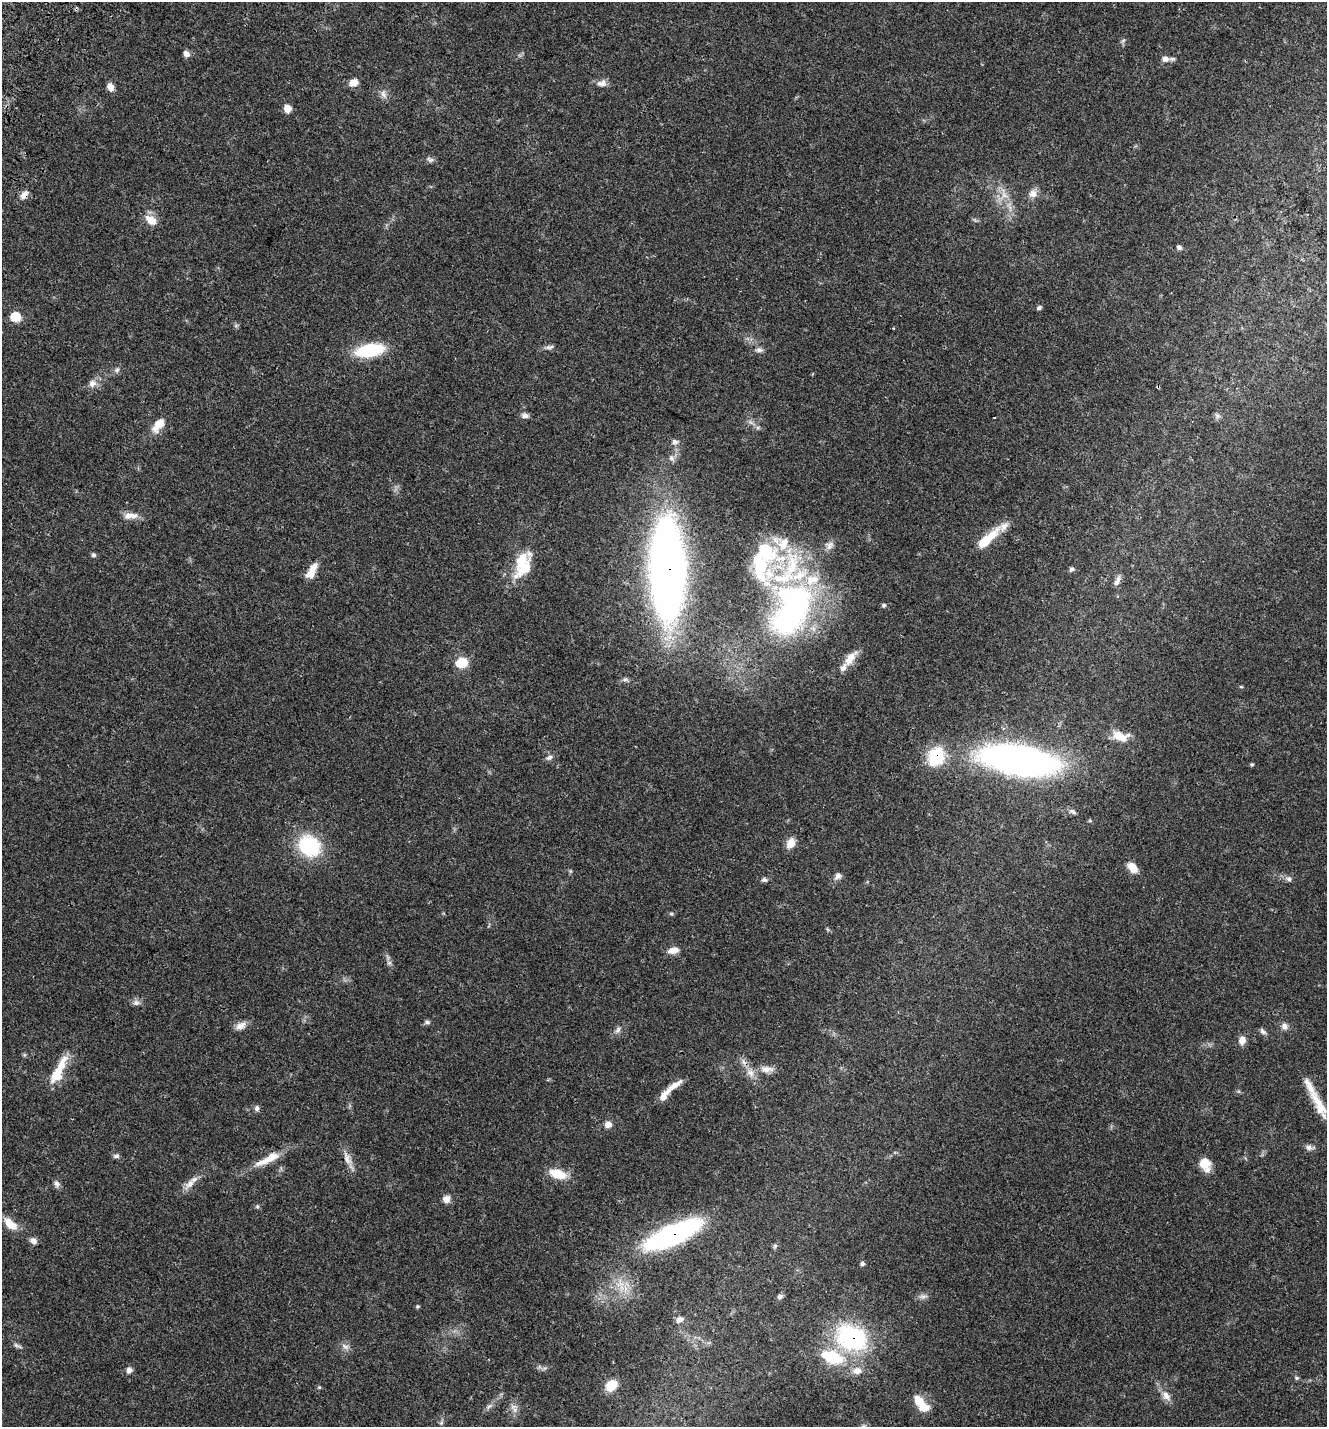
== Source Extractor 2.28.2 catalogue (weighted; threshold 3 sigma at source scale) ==
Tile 11 of 4 x 4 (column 3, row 3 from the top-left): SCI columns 3013-4337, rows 1582-3006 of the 6087 x 5999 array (HDU 1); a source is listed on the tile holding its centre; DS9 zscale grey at full resolution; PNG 1329 x 1429 px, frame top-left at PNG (2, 2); no overlay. Shown black and unused: <1% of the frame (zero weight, under 3 of 4 exposures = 9% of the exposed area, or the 3 px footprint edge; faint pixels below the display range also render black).
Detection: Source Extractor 2.28.2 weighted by HDU 2 'WHT'; one run over the whole footprint, this tile lists its part. Background 0.0494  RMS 0.0041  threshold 0.0186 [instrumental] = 3 sigma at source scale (4.5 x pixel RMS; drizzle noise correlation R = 1.50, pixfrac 1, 0.0396/0.0396 arcsec/px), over >= 5 px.
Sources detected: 126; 3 inside a brighter object's white glare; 2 cosmic-ray / hot-pixel residue — not listed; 16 inside a brighter listed object's ellipse — not listed separately; the other 105 listed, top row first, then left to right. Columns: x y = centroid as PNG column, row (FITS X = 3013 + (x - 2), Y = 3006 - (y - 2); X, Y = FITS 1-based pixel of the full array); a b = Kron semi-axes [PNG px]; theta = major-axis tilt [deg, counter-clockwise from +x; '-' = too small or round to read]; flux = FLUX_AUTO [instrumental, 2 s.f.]
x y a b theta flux
186 54 8 7 - 1.8
1165 59 10 8 -3 2.5
354 82 11 8 20 3
602 83 14 9 12 2.3
110 87 8 7 - 2.8
383 94 12 7 -68 1.9
287 108 7 6 - 4.2
430 160 10 6 -24 1.2
1033 193 11 10 - 2.6
24 195 13 7 49 2.5
1004 195 11 8 -55 3.1
151 220 15 10 -41 4.8
1179 247 7 5 -36 1.1
1039 308 6 4 28 0.92
15 317 7 6 - 14
549 347 13 5 7 1.3
370 350 25 11 10 27
759 350 11 6 0 1.3
117 370 8 5 49 1.1
92 383 10 9 - 2.6
525 415 10 6 -5 1.5
1217 416 8 6 -21 1.1
751 422 9 3 -45 0.97
159 424 16 8 49 6.8
675 442 8 7 - 1.6
672 458 9 8 - 1.6
130 516 20 8 3 3.6
987 539 34 9 42 11
830 545 12 9 53 2.3
765 551 45 25 -33 29
93 555 6 6 - 0.85
521 561 38 14 69 13
667 569 81 26 -89 350
1072 569 7 5 24 0.96
312 571 21 8 61 5.1
1117 581 15 6 62 1.9
884 605 6 5 - 0.74
791 612 76 40 60 110
850 659 21 10 54 5
462 663 10 8 9 11
625 679 8 6 3 1
1241 687 5 3 - 0.41
1120 736 20 10 -13 6.8
936 756 18 14 71 20
549 757 9 6 23 1.3
1020 761 60 21 -9 210
1252 764 5 4 - 0.51
1073 812 9 6 -35 1.1
791 843 12 8 63 4.1
309 846 19 16 -29 33
1132 867 13 8 -46 4.6
838 876 9 8 - 1.6
1289 879 8 7 - 1.2
764 880 8 6 -13 0.99
671 914 6 4 0 0.56
673 950 14 8 11 3.2
389 963 7 5 90 1
136 1003 10 8 0 1.5
427 1022 8 5 -1 0.95
241 1026 15 9 28 2.8
1284 1026 10 8 -46 2
618 1030 10 6 54 1.4
1263 1031 10 6 -45 1.2
1242 1040 10 8 83 2.9
767 1069 18 9 -2 3.8
750 1073 13 9 -39 3.2
57 1075 23 15 41 7.8
674 1086 27 7 36 4.2
1317 1101 27 12 -53 6.2
257 1108 8 7 - 1.1
608 1124 7 7 - 2.7
1309 1147 12 6 -1 1.5
116 1156 9 5 0 0.95
347 1158 22 9 -65 3.7
268 1159 41 10 27 8.3
1205 1164 17 12 -67 5.1
558 1174 21 11 -17 8
190 1183 17 8 47 3.5
57 1184 9 7 -61 1.5
446 1199 9 9 - 2.4
257 1206 6 5 - 0.64
10 1224 20 11 -40 5.7
673 1235 39 12 25 120
33 1241 9 8 - 1.8
775 1246 6 5 - 0.74
862 1264 5 5 - 0.86
923 1296 11 5 0 1.4
780 1297 8 6 49 1.1
417 1306 6 4 19 0.51
680 1320 9 7 24 2.1
851 1338 32 24 -26 52
17 1346 14 4 -25 1.1
345 1347 12 6 -29 1.7
832 1357 28 16 -18 20
129 1370 8 7 - 1.5
857 1371 14 10 0 3.8
1297 1378 6 5 - 0.61
611 1385 13 11 42 6.9
319 1387 6 4 -18 0.45
1166 1396 14 9 -49 3.2
919 1401 16 12 -57 5.6
489 1406 10 5 44 1.3
515 1410 10 5 -61 1.6
441 1423 6 5 - 0.7
863 1426 8 6 70 1.2
Overlapping masked pixels (flux is a lower limit): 5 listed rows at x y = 24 195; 667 569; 936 756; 673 1235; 851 1338
Isophote crosses this tile's border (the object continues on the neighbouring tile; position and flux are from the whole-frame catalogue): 1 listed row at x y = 863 1426